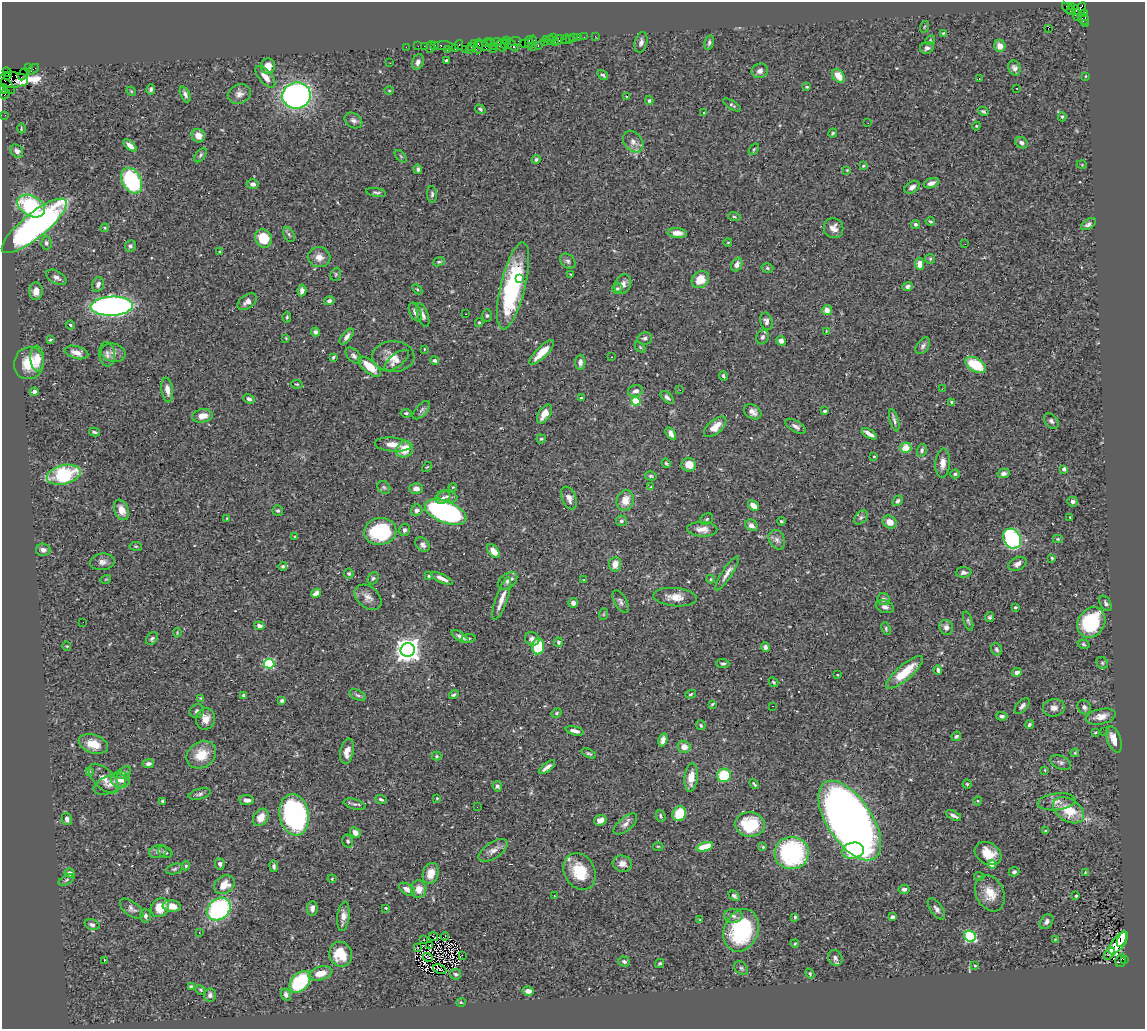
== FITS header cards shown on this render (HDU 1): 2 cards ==
NAXIS1  =                 1143
NAXIS2  =                 1027

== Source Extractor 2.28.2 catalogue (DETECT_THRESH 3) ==
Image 1143 x 1027 px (HDU 1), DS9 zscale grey, 1 PNG px = 1 image px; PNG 1147 x 1031 px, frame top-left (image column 1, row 1027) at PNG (2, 2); each listed source drawn as its Kron ellipse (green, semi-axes under 4 px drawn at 4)
Background 0.72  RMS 0.027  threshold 0.0799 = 3 sigma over >= 5 px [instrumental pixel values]
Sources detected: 469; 1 with non-positive FLUX_AUTO (blend fragments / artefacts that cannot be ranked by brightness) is neither listed nor drawn; the other 468 listed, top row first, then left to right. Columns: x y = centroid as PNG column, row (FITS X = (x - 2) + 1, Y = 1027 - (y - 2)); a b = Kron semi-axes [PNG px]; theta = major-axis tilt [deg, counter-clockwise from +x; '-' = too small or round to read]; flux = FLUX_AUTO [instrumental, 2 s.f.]
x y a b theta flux
1071 6 3 3 - 18
1068 8 7 3 -36 24
1076 10 4 3 - 180
1070 11 2 2 - 12
1080 11 10 4 65 610
1084 14 4 3 - 60
1084 19 5 5 - 120
1085 24 3 2 - 28
924 27 6 3 71 2
1048 28 3 2 - 9.7
943 33 3 3 - 1.6
595 36 3 2 - 7
574 37 4 3 - 82
578 37 2 2 - 7.4
584 37 2 2 - 16
554 38 3 2 - 15
546 39 3 2 - 29
566 39 5 2 - 18
533 40 5 3 - 79
549 40 5 3 - 67
558 40 5 4 - 120
569 40 2 2 - 12
930 40 5 4 - 2
506 41 4 2 - 29
514 41 6 3 2 48
497 42 6 2 5 140
529 42 6 2 -89 81
544 42 2 2 - 48
555 42 2 2 - 240
641 42 10 6 75 7.2
709 42 7 4 78 4.1
487 43 5 4 - 58
490 43 4 3 - 72
524 43 2 2 - 22
474 44 4 2 - 38
443 45 9 3 -2 120
459 45 5 3 - 52
505 45 5 2 - 83
512 45 7 3 -45 79
418 46 2 2 - 19
425 46 3 2 - 31
435 46 3 2 - 7.6
478 46 7 4 85 160
484 46 8 3 -19 250
495 46 2 2 - 36
501 46 6 4 -53 170
538 46 3 2 - 78
1000 46 6 5 - 15
406 47 2 2 - 12
431 47 6 2 72 46
471 47 3 2 - 27
532 47 4 2 - 55
927 48 7 6 - 5.8
455 49 3 3 - 79
465 49 3 2 - 45
493 49 2 2 - 21
447 50 4 3 - 26
469 50 2 2 - 15
446 60 3 2 - 2.2
418 62 8 5 70 6.9
390 63 3 3 - 1.7
268 66 7 7 - 21
28 68 3 2 - 31
1014 68 7 6 - 6.8
33 69 7 3 36 34
760 71 8 7 - 9.8
7 72 5 4 - 50
23 74 6 4 64 21
603 75 6 4 -33 3.6
7 76 3 3 - 170
838 76 8 5 -50 23
1086 76 3 2 - 1.2
265 77 13 6 -49 17
979 79 2 2 - 1
13 80 15 7 0 900
8 86 9 4 -49 470
807 87 3 2 - 1.8
4 89 5 3 - 51
151 89 5 3 - 4
1017 89 2 2 - 2.3
131 91 5 3 - 1.7
389 91 5 3 - 1.6
5 94 5 3 - 62
185 94 8 4 -65 6
239 94 12 9 22 11
296 95 14 13 - 550
626 97 3 2 - 1.2
649 101 4 3 - 2.6
732 105 10 3 -32 3.1
480 109 5 4 - 2.6
983 111 5 3 - 3
704 113 3 3 - 4
5 115 2 2 - 8.9
1062 117 4 4 - 2.5
353 120 9 7 -34 6.6
868 123 3 2 - 1.8
976 126 4 4 - 1.7
21 128 5 2 - 1.9
833 133 4 3 - 2.1
198 136 7 6 - 17
633 142 12 8 -48 12
1021 143 6 5 - 5.4
130 145 8 4 -41 13
754 149 6 3 55 2
17 151 7 5 -53 6.7
200 155 8 5 53 3.7
401 156 7 3 -45 2.1
536 159 4 4 - 3.2
1082 165 5 3 - 1.5
863 166 4 3 - 2.2
418 169 5 4 - 3.7
847 170 3 3 - 1.6
132 181 13 9 -61 180
931 183 8 5 20 9
253 184 6 5 - 6.8
912 187 8 5 33 7.2
376 192 10 4 -9 3.8
432 194 8 5 -84 3.9
31 206 15 10 -30 140
734 217 6 4 -18 2.4
930 221 4 3 - 2.9
915 224 4 4 - 5.1
1089 224 8 5 30 6.4
34 226 40 12 39 600
105 228 4 4 - 1.9
834 228 10 9 - 14
677 233 9 5 -4 13
289 234 8 5 -63 3.7
263 238 9 8 - 50
728 242 4 3 - 1.3
46 243 6 5 - 4.1
965 244 2 2 - 1.3
130 246 6 5 - 4.3
220 252 4 3 - 2.3
319 257 11 10 - 15
930 259 5 5 - 2.2
568 261 8 6 -45 5.2
439 262 6 4 20 2.8
737 264 7 5 67 7
919 264 6 4 -88 18
767 268 6 4 -16 2.8
336 274 7 5 74 2.5
571 274 3 2 - 1.3
56 277 11 6 -30 8.1
519 278 2 2 - 6
700 280 9 8 - 28
98 284 7 6 - 7.8
623 284 10 8 60 9.9
513 286 44 12 76 200
908 286 5 4 - 5.5
617 288 5 4 - 2.8
417 289 6 3 -45 2.2
302 290 6 4 82 7.6
36 291 9 6 86 14
329 301 5 4 - 5.5
247 302 11 6 34 10
112 306 21 9 2 790
827 310 5 5 - 13
415 312 10 5 -66 9.2
465 314 2 2 - 1.4
423 315 12 5 -71 7.2
487 316 6 5 - 3.8
287 317 5 3 - 2.4
766 321 9 6 -76 6.2
479 322 4 4 - 2.1
70 325 5 3 - 2.1
826 331 4 2 - 1.4
316 332 4 4 - 5.6
347 337 9 4 51 7.4
762 337 7 6 - 5.7
286 338 4 3 - 1.7
645 338 7 6 - 5
50 340 3 3 - 2.1
781 341 5 4 - 6.1
923 346 9 6 55 5.3
640 347 6 4 -45 2.5
424 349 3 2 - 1.2
76 352 12 6 -15 16
542 352 16 5 45 29
113 353 12 9 -13 11
107 354 12 8 -85 8.8
354 356 10 5 -45 5.7
333 357 4 2 - 2.5
393 357 21 15 0 24
611 357 2 2 - 1.1
37 358 13 7 -88 24
397 360 15 6 38 12
435 360 4 4 - 4.2
580 362 7 5 88 7.3
29 363 16 15 - 49
976 365 11 6 -30 69
370 367 14 6 -40 36
723 376 5 3 - 3.6
297 384 6 4 -7 2.2
942 389 3 2 - 2.6
167 390 12 5 -81 13
680 390 3 2 - 3.2
635 391 7 5 15 8.3
34 392 4 4 - 5.9
667 397 8 4 -42 6.7
581 398 3 3 - 1.5
249 399 6 4 -26 5.1
636 401 4 4 - 84
952 402 4 3 - 3.4
421 410 11 5 47 5.3
825 411 3 3 - 3
753 412 9 7 -34 9.6
406 413 5 4 - 2.8
544 414 10 5 56 16
202 416 10 6 9 18
894 420 11 4 -75 5.5
1051 421 9 6 -50 5.4
796 426 11 5 -31 6.7
715 427 13 7 40 21
94 432 5 3 - 3.1
671 434 7 4 -59 8
869 434 9 3 -31 9.9
541 439 4 4 - 2.4
393 444 18 7 -5 19
906 448 5 5 - 29
405 449 9 7 38 36
922 450 6 5 - 4.4
874 456 4 2 - 1.4
666 463 5 3 - 2.3
943 463 14 7 87 14
689 465 7 6 - 19
427 467 6 3 43 1.8
1064 469 4 3 - 9.9
1003 473 6 4 14 7.3
955 474 5 4 - 3.5
64 475 17 9 14 130
651 476 6 4 -14 2.6
651 486 3 2 - 1.2
384 487 7 5 -43 4.1
453 487 4 3 - 1.5
416 489 7 5 -2 8.6
447 496 10 6 -13 6.3
443 498 8 6 30 5.3
569 498 12 7 -67 11
625 500 10 8 69 22
898 501 6 4 47 4.7
1072 501 5 5 - 6.7
753 506 6 4 -43 19
121 510 11 7 -68 19
417 510 6 5 - 6.7
278 511 5 5 - 4.1
446 512 22 10 -21 450
1070 517 3 2 - 1.5
227 518 3 2 - 1.2
861 518 8 5 49 4.3
707 519 7 5 35 3.4
621 521 5 5 - 4.4
781 521 4 3 - 2.3
890 522 7 6 - 16
751 525 7 5 -34 8.2
702 529 15 7 -2 16
404 530 6 5 - 4.7
380 531 16 13 9 120
295 537 3 3 - 1.7
1012 539 10 8 -58 230
1058 539 5 4 - 2.2
777 540 10 7 -63 8.4
422 545 8 6 -46 7
136 546 6 3 -8 1.8
43 550 7 6 - 8.4
493 551 8 5 -54 17
1052 558 4 4 - 2.4
102 562 12 8 5 9.9
615 564 7 6 - 17
1017 564 10 6 26 9.1
283 566 4 4 - 3.2
964 572 8 5 3 5.3
727 573 20 5 57 12
349 574 5 5 - 2.1
429 576 4 4 - 2
373 578 6 5 - 3
442 578 12 4 -25 11
106 579 5 3 - 1.4
711 579 4 4 - 2
584 580 4 2 - 1.1
508 581 11 7 39 8.2
316 593 5 4 - 8.4
368 597 15 10 -39 13
675 597 22 9 -5 21
502 598 22 6 71 18
883 599 6 6 - 8.1
621 602 12 6 -60 6.4
573 603 5 4 - 8.6
1106 603 8 5 -61 4
885 607 9 6 -17 6.6
1015 607 3 3 - 2.1
604 614 6 4 71 2.2
990 617 5 4 - 2.8
968 621 10 4 -72 3.6
83 622 2 2 - 1.7
1091 622 16 13 55 130
259 626 5 4 - 6.2
946 627 7 6 - 8.5
886 628 6 4 -65 2.4
177 633 5 3 - 1.7
460 637 10 4 -33 9.2
468 638 7 4 10 2.7
152 639 7 5 51 3.8
532 639 7 6 - 7.2
558 642 5 4 - 2.9
1083 644 6 4 -17 2.8
67 646 4 4 - 1.7
538 646 8 6 83 72
765 647 5 4 - 7
997 649 6 5 - 5
408 650 7 7 - 1700
723 663 6 4 -3 3.9
1102 663 6 5 - 3.4
269 664 5 5 - 150
938 670 5 4 - 5.2
905 672 23 7 41 49
1017 672 5 4 - 9.2
837 675 4 3 - 1.4
774 682 5 3 - 2.4
691 694 5 4 - 2.4
244 695 4 3 - 4.8
358 695 9 5 -24 4.6
454 695 5 4 - 3.4
201 698 4 3 - 1.8
282 701 4 3 - 3.6
712 704 4 3 - 1.9
773 706 3 2 - 1.5
1022 706 9 5 47 5.3
1084 707 7 6 - 6
1054 708 11 8 6 11
197 711 7 7 - 6
556 713 5 3 - 2.2
1002 716 5 4 - 4.8
1101 717 15 7 13 16
205 719 11 9 79 14
1029 724 5 4 - 3.3
701 725 5 4 - 2.4
575 731 9 4 -13 9.2
1105 731 3 2 - 2.3
1095 733 3 2 - 1.9
956 736 5 4 - 3.8
1114 739 13 6 -71 20
663 740 7 4 75 9.3
93 744 15 9 -19 28
684 747 6 6 - 14
347 751 13 6 77 17
1075 753 4 3 - 1.9
589 754 8 3 -25 3.2
201 755 16 13 35 34
437 756 5 4 - 2.1
1061 762 11 6 -23 5.3
148 764 6 4 9 4.3
547 767 10 3 37 7.5
1045 770 3 3 - 1.5
89 771 4 3 - 2
124 772 8 5 38 4.2
724 775 7 6 - 61
104 778 18 9 -44 18
691 778 14 6 84 22
120 780 9 8 - 13
110 784 17 8 22 13
754 784 6 2 -47 2.2
967 784 4 4 - 2.4
497 786 5 5 - 4.5
200 794 11 5 14 5.1
437 798 4 3 - 1.5
381 799 6 4 -22 2.9
246 800 7 5 -4 9.6
163 801 3 3 - 3.1
978 801 4 4 - 1.9
1057 802 19 8 6 15
355 804 11 5 -15 5.2
477 807 2 2 - 2.6
1069 810 17 11 -34 51
679 814 8 6 63 46
294 815 21 14 -80 390
953 815 8 3 -29 5.4
661 816 6 4 -67 3.5
261 817 9 7 56 20
67 819 6 5 - 6.4
600 820 6 5 - 10
850 820 45 22 -56 2200
625 824 14 6 40 9.3
750 824 15 12 -6 77
1046 831 4 3 - 4.6
355 833 6 4 -44 12
348 841 6 5 - 3.2
658 846 5 3 - 1.8
705 847 8 4 16 50
763 847 4 3 - 2.3
493 850 17 8 33 13
853 850 11 8 11 110
158 851 9 6 16 5.4
165 852 7 5 -28 4.5
792 853 17 16 - 240
988 854 14 10 -31 31
220 864 6 5 - 4.7
622 864 10 8 -14 13
992 864 4 4 - 42
186 866 4 4 - 2.6
274 866 6 4 -81 3.9
174 869 8 5 17 3.4
580 871 19 15 -61 55
1014 872 5 4 - 3.9
1085 872 3 2 - 1.2
70 873 5 4 - 9.3
431 873 11 8 72 22
979 876 5 3 - 1.8
332 879 4 4 - 1.9
67 880 9 4 28 3.9
224 885 11 8 35 24
407 889 9 5 -34 11
419 889 9 8 - 18
904 889 6 4 11 6.5
990 893 19 14 -65 32
554 896 2 2 - 0.96
734 896 6 4 -42 4.2
1076 896 3 3 - 3.6
172 906 9 5 -5 20
160 908 10 8 53 31
312 908 7 5 83 6.8
386 908 3 3 - 1.7
132 909 14 7 -37 6.9
219 909 13 10 42 250
936 909 12 6 -55 8.5
145 916 7 5 -89 5.2
343 916 15 6 83 13
733 916 9 7 0 7.4
795 917 4 4 - 2.1
892 917 4 4 - 5.3
700 920 3 3 - 1.5
1047 922 8 6 53 6.8
92 925 8 5 -19 4.8
741 930 22 17 68 180
199 933 3 2 - 2.7
445 936 4 2 - 3.5
970 936 6 5 - 160
433 937 5 2 - 0.68
1055 939 2 2 - 1.1
1122 939 8 4 64 69
423 940 3 2 - 1.9
1118 943 14 6 51 120
795 944 4 3 - 1.8
430 945 3 2 - 0.17
417 947 3 2 - 2.3
341 954 13 11 -74 45
1110 954 7 3 50 2.5
462 955 3 2 - 2
428 957 5 2 - 0.32
835 958 8 7 - 6.2
1124 960 3 2 - 41
104 961 3 3 - 18
1121 961 6 5 - 60
624 962 6 5 - 4.4
660 964 5 3 - 2.7
975 965 3 3 - 1.8
741 968 8 5 -45 3.5
440 969 7 2 -23 0.51
320 973 12 6 15 26
455 974 6 5 - 3.6
810 974 5 4 - 2.4
300 982 12 8 48 110
191 986 4 3 - 2.4
200 990 5 4 - 2.3
528 991 5 5 - 11
210 995 6 6 - 7.4
286 995 6 5 - 6.9
461 1002 5 4 - 1.9
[1 non-positive-flux detection neither listed nor drawn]